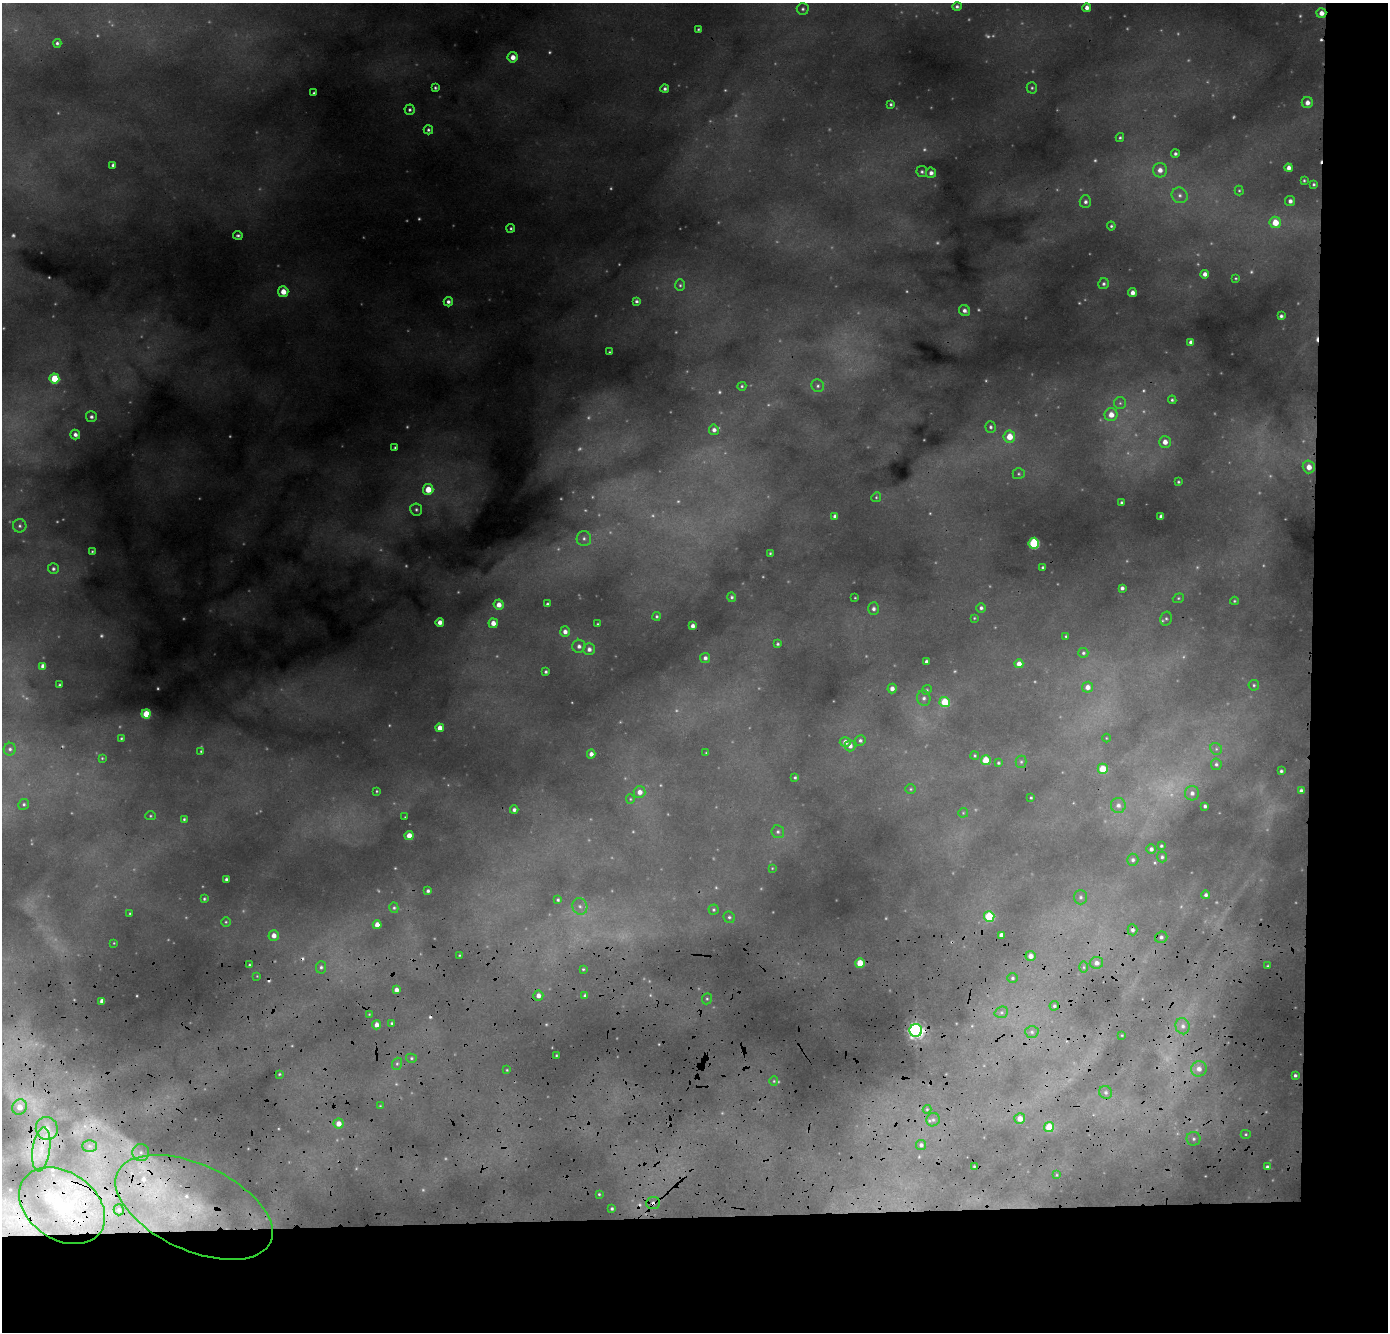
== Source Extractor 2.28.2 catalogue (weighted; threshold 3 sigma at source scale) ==
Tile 9 of 3 x 3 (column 3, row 3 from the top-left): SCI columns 2822-4207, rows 563-1892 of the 4248 x 5114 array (HDU 1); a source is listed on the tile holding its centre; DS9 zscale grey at full resolution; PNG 1390 x 1334 px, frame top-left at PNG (2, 3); each listed source drawn as its Kron ellipse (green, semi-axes under 4 px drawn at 4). Shown black and unused: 14% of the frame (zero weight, under 3 of 4 exposures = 24% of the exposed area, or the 3 px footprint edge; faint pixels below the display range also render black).
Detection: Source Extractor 2.28.2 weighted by HDU 2 'WHT'; one run over the whole footprint, this tile lists its part. Background 0.114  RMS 0.011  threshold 0.0514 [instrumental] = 3 sigma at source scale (4.5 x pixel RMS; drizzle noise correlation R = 1.50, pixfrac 1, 0.05/0.05 arcsec/px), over >= 5 px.
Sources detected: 315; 76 too faint to see at this stretch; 9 cosmic-ray / hot-pixel residue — neither listed nor drawn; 4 inside a brighter listed object's ellipse — not listed separately; the other 226 listed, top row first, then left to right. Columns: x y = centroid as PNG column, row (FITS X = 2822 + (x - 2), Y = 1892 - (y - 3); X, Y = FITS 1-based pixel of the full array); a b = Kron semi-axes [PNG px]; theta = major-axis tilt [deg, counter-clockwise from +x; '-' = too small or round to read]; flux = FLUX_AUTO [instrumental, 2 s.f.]
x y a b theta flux
957 6 5 4 - 3.1
1087 8 4 4 - 6.4
803 9 6 6 - 2.6
1321 13 5 5 - 9.8
698 29 4 3 - 1.6
57 43 4 4 - 2.4
513 57 5 5 - 11
435 88 3 3 - 2.1
1032 88 6 5 - 2.3
665 89 4 4 - 3.3
314 93 3 3 - 1.9
1307 103 5 5 - 8.3
891 104 4 4 - 2.1
409 110 5 5 - 2.7
428 130 5 4 - 2.5
1120 138 4 4 - 1.9
1175 154 4 4 - 2.9
113 165 4 4 - 3.9
1289 168 4 4 - 6.6
1160 170 7 7 - 9.4
922 172 5 5 - 2.7
931 173 5 5 - 5.5
1304 180 3 3 - 1.5
1314 184 4 4 - 2.1
1239 190 5 4 - 1.6
1180 195 8 7 - 5.7
1290 201 5 5 - 4.8
1085 202 6 5 - 4
1275 222 6 5 - 25
1111 226 4 4 - 2
511 228 4 4 - 2
238 235 4 4 - 2.6
1205 274 4 4 - 6.4
1236 278 4 3 - 1.3
1104 284 5 5 - 3
680 285 6 5 - 2.4
283 292 5 5 - 17
1132 293 4 4 - 6.7
636 301 4 4 - 2.8
448 302 5 4 - 4.1
964 311 6 5 - 5
1281 316 4 3 - 3
1191 342 4 4 - 4.5
609 352 3 2 - 1.2
54 378 5 5 - 43
742 386 4 4 - 1.8
818 386 6 6 - 3.2
1172 400 4 4 - 2.1
1120 403 6 6 - 2.6
1111 415 6 6 - 14
91 417 5 5 - 3.8
990 427 6 5 - 2.7
714 430 5 5 - 5.2
75 434 5 5 - 5.7
1009 437 6 6 - 21
1165 442 6 6 - 10
395 447 3 3 - 1.7
1309 467 6 6 - 13
1019 474 6 5 - 2.1
1178 482 3 3 - 1.5
428 489 5 5 - 24
876 497 5 4 - 1.6
1121 502 3 3 - 2
416 509 6 6 - 3.3
835 516 4 4 - 4.5
1161 516 4 4 - 4.4
20 526 7 6 - 3.5
584 538 7 7 - 4.5
1034 543 5 5 - 100
92 551 4 3 - 1.6
770 553 3 3 - 1.4
1043 567 3 3 - 1.9
53 569 5 5 - 3.3
1122 588 4 4 - 3.7
732 597 5 4 - 2.5
855 598 3 2 - 0.98
1178 598 6 4 22 1.8
1234 601 4 3 - 1.4
547 604 3 3 - 2.3
499 605 5 5 - 10
981 608 5 4 - 3.2
873 609 6 5 - 4.3
657 616 4 4 - 1.9
974 618 3 3 - 1.1
1166 619 7 5 76 2.7
440 622 4 4 - 8.1
493 623 5 4 - 11
598 624 3 2 - 1.3
693 626 4 4 - 5.2
565 632 5 5 - 6.1
1066 636 3 3 - 1.6
778 644 4 4 - 2.2
579 646 6 6 - 4.9
589 649 6 6 - 5.9
1083 653 5 5 - 2.2
705 658 5 5 - 4.1
926 661 4 3 - 3.6
1019 664 4 4 - 8.5
43 666 4 4 - 7.6
546 672 3 3 - 2.2
59 685 3 3 - 1.6
1254 685 5 5 - 2.2
1087 687 5 5 - 7.5
892 688 5 4 - 5.9
927 690 5 4 - 1.6
924 698 7 6 - 4.6
945 702 5 5 - 43
146 714 4 4 - 32
440 728 4 4 - 11
121 738 4 3 - 1.5
1106 738 4 3 - 0.82
860 740 5 5 - 2.8
845 742 5 5 - 6.8
850 746 5 5 - 6.3
10 749 6 6 - 3.4
1216 749 6 5 - 2.5
201 751 4 4 - 1.6
706 753 3 2 - 0.9
591 754 4 4 - 5.9
975 756 4 4 - 1.5
102 758 4 4 - 1.4
986 760 5 4 - 34
1021 762 6 5 - 2.2
998 763 4 3 - 1.8
1216 764 6 5 - 3
1103 769 5 5 - 30
1281 771 3 3 - 2.2
795 777 3 3 - 1.7
911 789 5 5 - 1.8
377 791 3 3 - 1.2
1301 791 4 4 - 4.1
639 792 6 6 - 8.2
1192 793 7 7 - 5.6
1031 798 3 2 - 1.4
630 799 5 4 - 1.4
24 804 6 5 - 2.5
1118 805 7 7 - 6.2
1205 806 4 3 - 2.9
514 810 4 4 - 4.2
963 813 5 5 - 1.4
150 816 5 4 - 1.4
405 817 3 3 - 0.84
184 819 3 3 - 1.7
778 832 6 6 - 3
409 836 4 4 - 14
1161 846 3 3 - 1.7
1151 849 5 5 - 4
1162 857 5 5 - 2.5
1133 860 6 5 - 3.5
772 868 3 3 - 0.96
226 879 4 3 - 2.9
428 891 4 3 - 3
1206 895 4 4 - 3.1
1081 897 7 6 - 3.7
204 899 4 3 - 1.8
558 900 4 4 - 2.1
580 906 8 7 - 5.2
394 908 5 4 - 2
713 910 5 5 - 1.9
130 913 3 2 - 1.1
989 916 5 5 - 63
729 917 6 5 - 2.8
226 922 4 4 - 1.6
377 925 4 4 - 13
1132 930 5 5 - 4
274 935 5 5 - 8.9
1001 935 4 4 - 6.1
1161 937 6 6 - 3.6
114 943 2 2 - 0.82
459 955 3 2 - 0.93
1030 956 5 5 - 8.5
860 963 4 4 - 29
1096 963 7 6 - 6.1
249 965 3 3 - 1.9
1268 966 3 2 - 1
321 967 6 5 - 2.8
1084 967 6 4 -90 1.7
583 969 3 3 - 1.4
257 976 3 3 - 0.85
1012 978 5 4 - 2.1
396 990 4 4 - 6.4
538 995 5 5 - 7.2
585 996 4 3 - 3.2
707 999 6 4 68 2
102 1001 4 4 - 8.4
1054 1006 5 4 - 2.2
1001 1012 7 5 21 2.9
369 1014 4 3 - 0.99
392 1023 3 3 - 1.6
376 1025 4 4 - 6.6
1183 1026 8 7 - 5.5
916 1031 6 6 - 490
1032 1032 7 5 -3 3.3
1122 1035 3 2 - 0.86
556 1055 3 2 - 1.1
411 1058 5 4 - 2
397 1064 6 5 - 2.3
1199 1069 8 7 - 9.2
507 1070 3 3 - 1
279 1074 3 2 - 1.4
1295 1075 4 3 - 2.4
774 1081 4 4 - 1.3
1106 1092 7 6 - 3.6
380 1106 4 3 - 1.1
20 1107 8 7 - 14
927 1109 4 4 - 1.3
1020 1119 5 5 - 12
933 1120 7 6 - 3.5
338 1124 5 5 - 10
1049 1127 5 5 - 33
47 1128 11 11 - 12
1246 1134 5 4 - 1.6
1194 1139 7 7 - 3.9
921 1145 5 5 - 3.6
89 1146 7 6 - 3.9
41 1149 22 8 82 19
141 1152 8 8 - 8.3
974 1166 3 2 - 1.3
1267 1167 4 4 - 2.6
1056 1175 4 2 - 0.99
599 1194 3 3 - 1.3
653 1203 7 6 - 4.6
62 1206 47 33 -35 100
194 1207 84 43 -25 320
612 1209 3 3 - 2.2
119 1210 5 5 - 3.1
Overlapping masked pixels (flux is a lower limit): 6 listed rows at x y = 1321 13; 916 1031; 41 1149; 653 1203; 62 1206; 194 1207